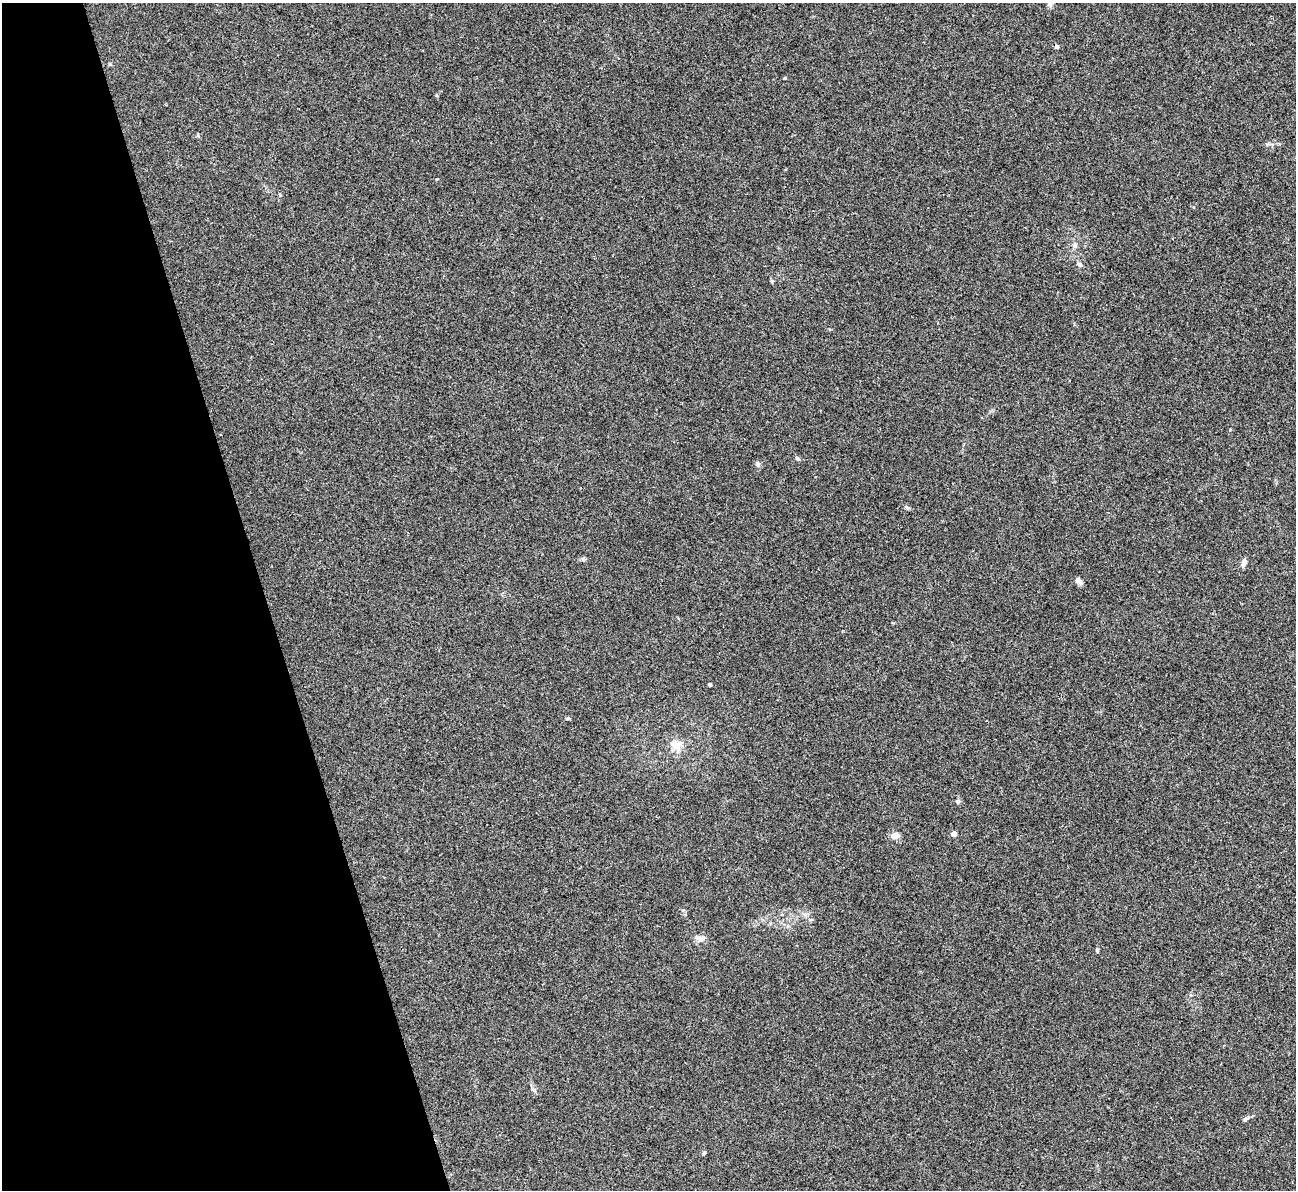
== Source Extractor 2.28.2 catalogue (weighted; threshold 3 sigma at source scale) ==
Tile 5 of 4 x 4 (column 1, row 2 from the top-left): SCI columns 4-1297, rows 2643-3830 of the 5180 x 5164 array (HDU 1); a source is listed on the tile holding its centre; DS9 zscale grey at full resolution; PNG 1298 x 1192 px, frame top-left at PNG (2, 3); no overlay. Shown black and unused: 20% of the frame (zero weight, under 3 of 4 exposures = <1% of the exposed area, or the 3 px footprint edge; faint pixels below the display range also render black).
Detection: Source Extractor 2.28.2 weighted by HDU 2 'WHT'; one run over the whole footprint, this tile lists its part. Background 0.0653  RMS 0.005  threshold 0.0223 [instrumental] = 3 sigma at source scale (4.5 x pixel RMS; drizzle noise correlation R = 1.50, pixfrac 1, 0.05/0.05 arcsec/px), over >= 5 px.
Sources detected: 20; all 20 listed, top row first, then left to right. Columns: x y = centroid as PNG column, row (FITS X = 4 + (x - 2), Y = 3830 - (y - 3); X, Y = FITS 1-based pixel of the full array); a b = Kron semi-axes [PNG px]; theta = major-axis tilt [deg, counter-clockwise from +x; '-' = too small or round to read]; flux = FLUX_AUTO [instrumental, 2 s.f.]
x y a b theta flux
1057 47 5 4 - 1.3
785 78 4 3 - 0.39
1075 245 8 6 -89 1.3
1080 264 6 6 - 1.3
772 281 5 5 - 0.58
797 458 6 5 - 1
757 464 7 6 - 1.2
907 508 8 3 -19 0.79
1244 562 12 6 68 1.7
1079 581 10 5 -52 1.8
710 684 3 3 - 1.1
568 718 5 4 - 0.58
676 745 12 10 -4 5.4
958 801 7 5 -32 1
954 834 4 4 - 5
895 836 10 9 - 2.6
700 939 8 5 -45 1.4
1097 950 5 4 - 0.63
1245 1119 8 4 31 0.87
704 1153 5 5 - 0.65